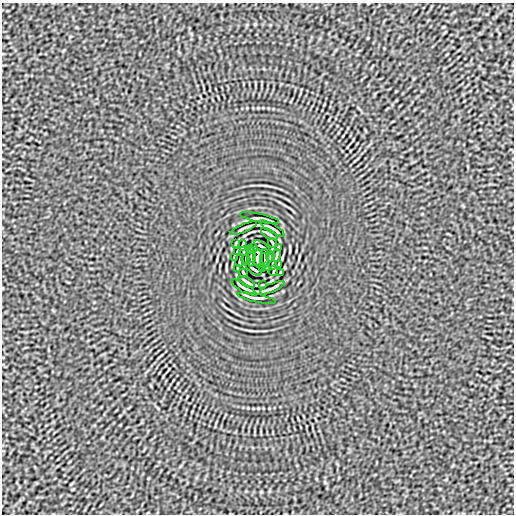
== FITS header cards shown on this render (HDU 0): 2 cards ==
NAXIS1  =                  512
NAXIS2  =                  512

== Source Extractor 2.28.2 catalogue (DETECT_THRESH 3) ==
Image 512 x 512 px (HDU 0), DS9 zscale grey, 1 PNG px = 1 image px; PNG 516 x 516 px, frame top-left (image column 1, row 512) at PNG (2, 3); each listed source drawn as its Kron ellipse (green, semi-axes under 4 px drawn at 4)
Background -2.66e-05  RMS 0.0016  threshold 0.00477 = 3 sigma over >= 5 px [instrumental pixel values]
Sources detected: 35; all 35 listed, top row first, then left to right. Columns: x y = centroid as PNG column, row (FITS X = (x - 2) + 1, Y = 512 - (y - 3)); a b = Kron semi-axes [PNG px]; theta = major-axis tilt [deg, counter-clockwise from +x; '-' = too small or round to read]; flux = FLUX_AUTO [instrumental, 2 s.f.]
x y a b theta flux
260 218 20 2 -12 0.25
244 228 14 2 23 0.3
272 228 14 2 -30 0.23
269 234 9 2 -32 0.23
236 243 3 2 - 0.066
272 243 5 2 - 0.13
242 245 5 2 - 0.14
254 247 3 2 - 0.089
263 248 10 3 -39 0.29
278 248 3 2 - 0.097
250 250 3 2 - 0.092
243 251 4 2 - 0.12
237 252 4 2 - 0.11
276 255 6 2 83 0.14
270 256 5 2 - 0.12
234 257 4 2 - 0.094
251 257 10 2 88 0.23
258 258 8 5 87 6.2
265 259 10 2 88 0.23
246 260 5 2 - 0.12
240 261 6 2 83 0.14
279 264 4 2 - 0.11
273 265 4 2 - 0.12
266 266 3 2 - 0.092
238 268 3 2 - 0.097
253 268 10 3 -39 0.29
262 269 3 2 - 0.089
274 271 5 2 - 0.14
244 273 5 2 - 0.13
280 273 3 2 - 0.066
247 282 9 2 -32 0.23
263 284 3 2 - 0.059
244 288 14 2 -30 0.23
272 288 13 2 23 0.3
256 298 19 2 -12 0.28